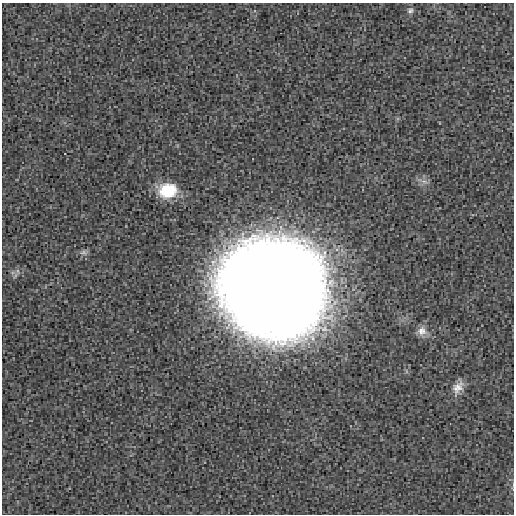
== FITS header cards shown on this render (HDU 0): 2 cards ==
NAXIS1  =                  512 / length of data axis 1
NAXIS2  =                  512 / length of data axis 2

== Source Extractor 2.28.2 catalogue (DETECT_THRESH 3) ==
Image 512 x 512 px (HDU 0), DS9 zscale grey, 1 PNG px = 1 image px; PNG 516 x 516 px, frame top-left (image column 1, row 512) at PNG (2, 3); no overlay
Background 6.09e-04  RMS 0.013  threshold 0.0398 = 3 sigma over >= 5 px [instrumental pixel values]
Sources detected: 7; all 7 listed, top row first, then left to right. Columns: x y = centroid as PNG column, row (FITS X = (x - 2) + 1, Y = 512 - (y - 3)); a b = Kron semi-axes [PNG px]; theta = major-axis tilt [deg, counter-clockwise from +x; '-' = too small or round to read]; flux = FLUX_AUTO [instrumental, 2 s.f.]
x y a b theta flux
410 10 8 7 - 2.6
168 191 20 16 10 33
83 252 10 7 -5 3
18 271 7 4 -89 1.8
275 288 75 68 -49 3300
422 331 12 12 - 7.2
458 388 18 11 55 9.2